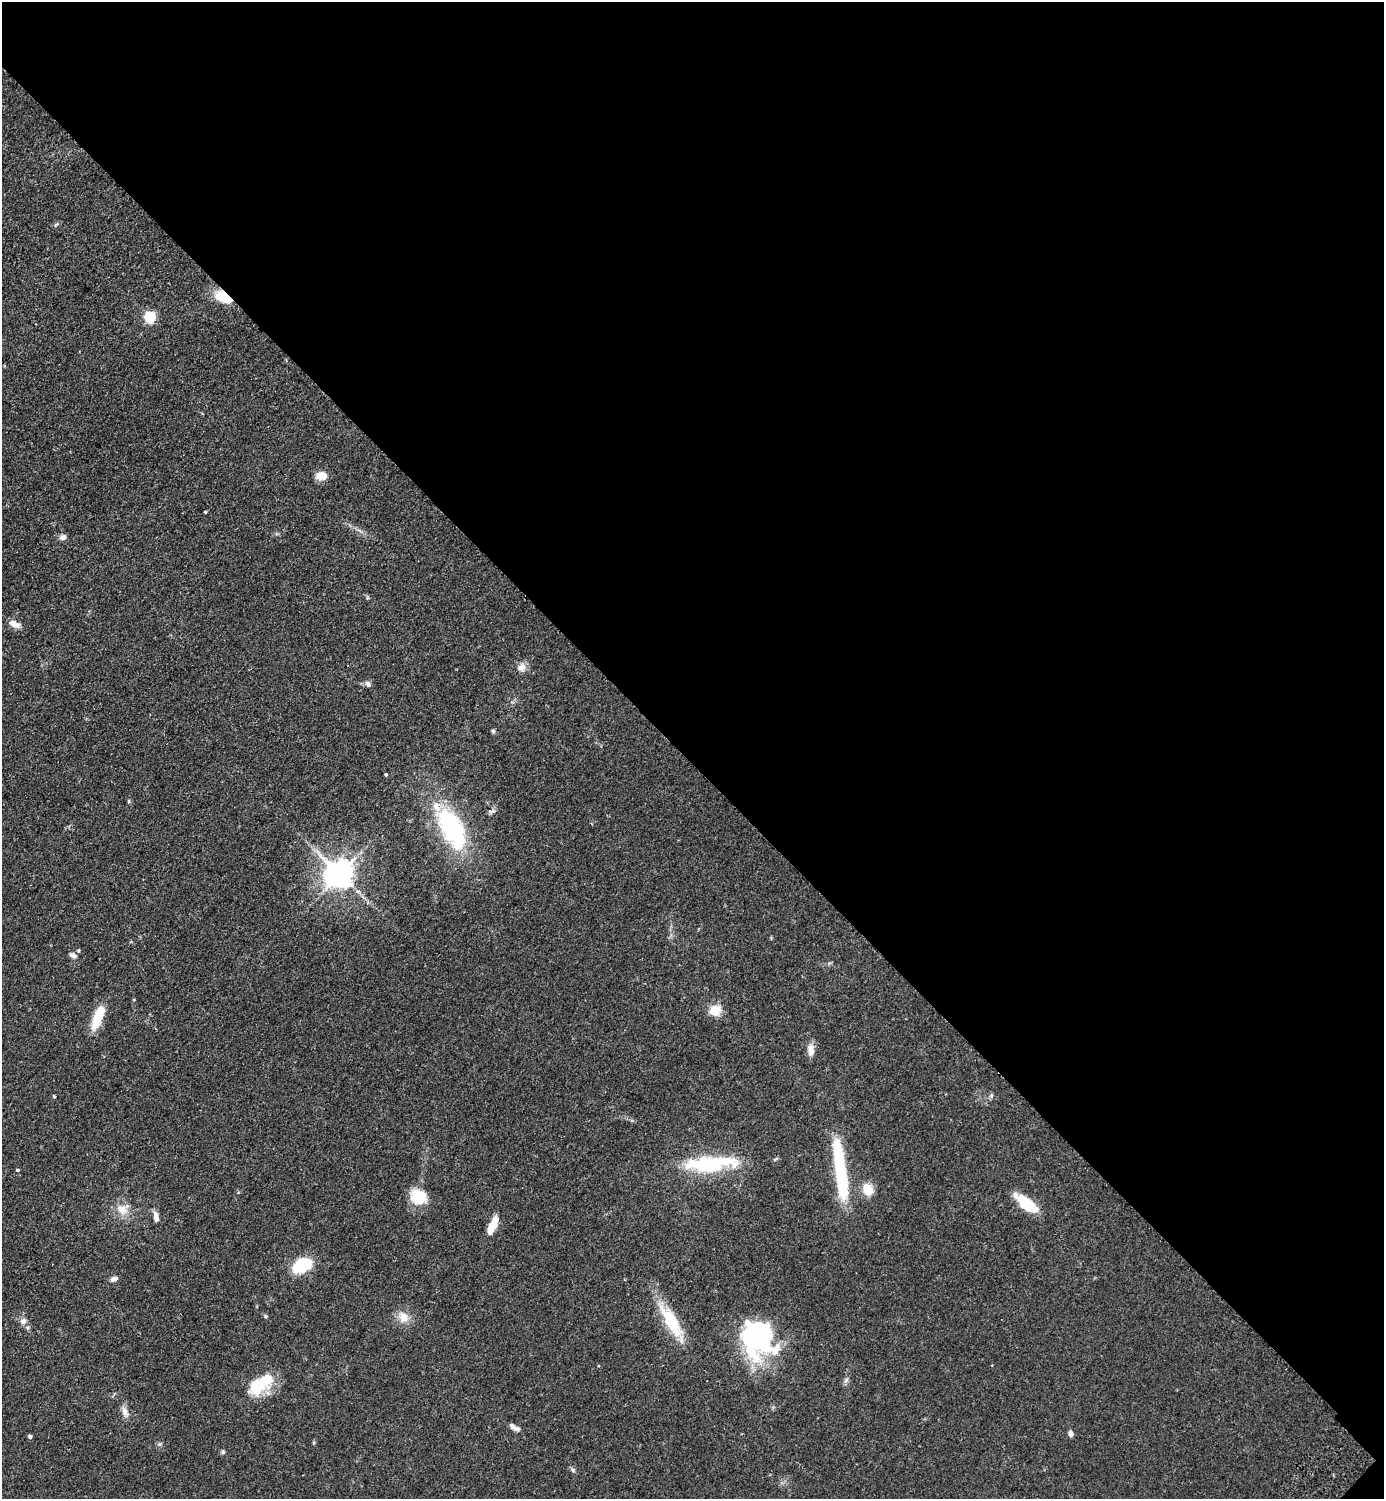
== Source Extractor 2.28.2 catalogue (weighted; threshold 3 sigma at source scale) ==
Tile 8 of 4 x 4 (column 4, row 2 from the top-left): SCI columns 4491-5872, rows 3036-4532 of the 6074 x 6069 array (HDU 1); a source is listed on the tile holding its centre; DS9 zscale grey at full resolution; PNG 1386 x 1501 px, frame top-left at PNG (2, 2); no overlay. Shown black and unused: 51% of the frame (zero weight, under 2 of 3 exposures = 3% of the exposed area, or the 3 px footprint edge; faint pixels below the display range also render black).
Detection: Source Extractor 2.28.2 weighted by HDU 2 'WHT'; one run over the whole footprint, this tile lists its part. Background 0.0793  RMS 0.0085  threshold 0.0385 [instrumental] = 3 sigma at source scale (4.5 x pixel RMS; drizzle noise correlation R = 1.50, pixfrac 1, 0.05/0.05 arcsec/px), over >= 5 px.
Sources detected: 48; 1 inside a brighter object's white glare — not listed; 4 inside a brighter listed object's ellipse — not listed separately; the other 43 listed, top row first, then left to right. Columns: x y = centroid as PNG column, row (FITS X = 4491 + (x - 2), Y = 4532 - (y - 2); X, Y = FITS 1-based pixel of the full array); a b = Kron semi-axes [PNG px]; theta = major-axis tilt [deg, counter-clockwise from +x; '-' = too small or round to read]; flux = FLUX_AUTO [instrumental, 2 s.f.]
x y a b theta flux
224 296 18 11 -35 22
150 317 5 5 - 76
321 476 12 9 11 9.5
205 512 4 3 - 0.76
63 537 11 7 7 2.8
14 624 13 7 -25 6.2
521 667 13 10 35 5.4
368 684 8 6 -54 2.8
493 731 5 4 - 1.7
386 775 3 3 - 0.97
129 801 5 3 - 0.88
452 828 46 22 -63 100
339 874 8 8 - 1200
73 956 10 7 -28 3.1
715 1010 12 10 26 14
98 1017 28 10 67 22
811 1050 15 9 -85 6.4
54 1096 4 3 - 0.78
991 1096 7 4 72 1.3
711 1163 63 17 4 65
17 1170 4 3 - 1.1
842 1182 65 11 -83 64
868 1189 9 8 - 19
418 1196 14 12 -21 30
1026 1203 28 10 -39 27
122 1210 16 13 -29 11
156 1217 12 5 -80 5.3
492 1225 18 6 64 17
302 1266 16 10 29 44
114 1279 10 6 20 2.8
265 1316 5 4 - 1.1
403 1317 15 12 -53 9.7
23 1321 8 8 - 3.9
671 1321 50 15 -58 35
758 1338 37 32 -88 130
846 1380 8 5 54 2.1
258 1387 32 20 22 29
125 1412 15 7 -66 4.9
517 1429 12 6 -12 3.2
1071 1433 7 5 -76 2.8
30 1437 4 4 - 2.8
223 1452 6 5 - 1.3
573 1470 7 4 -71 1.4
Overlapping masked pixels (flux is a lower limit): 1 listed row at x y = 224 296